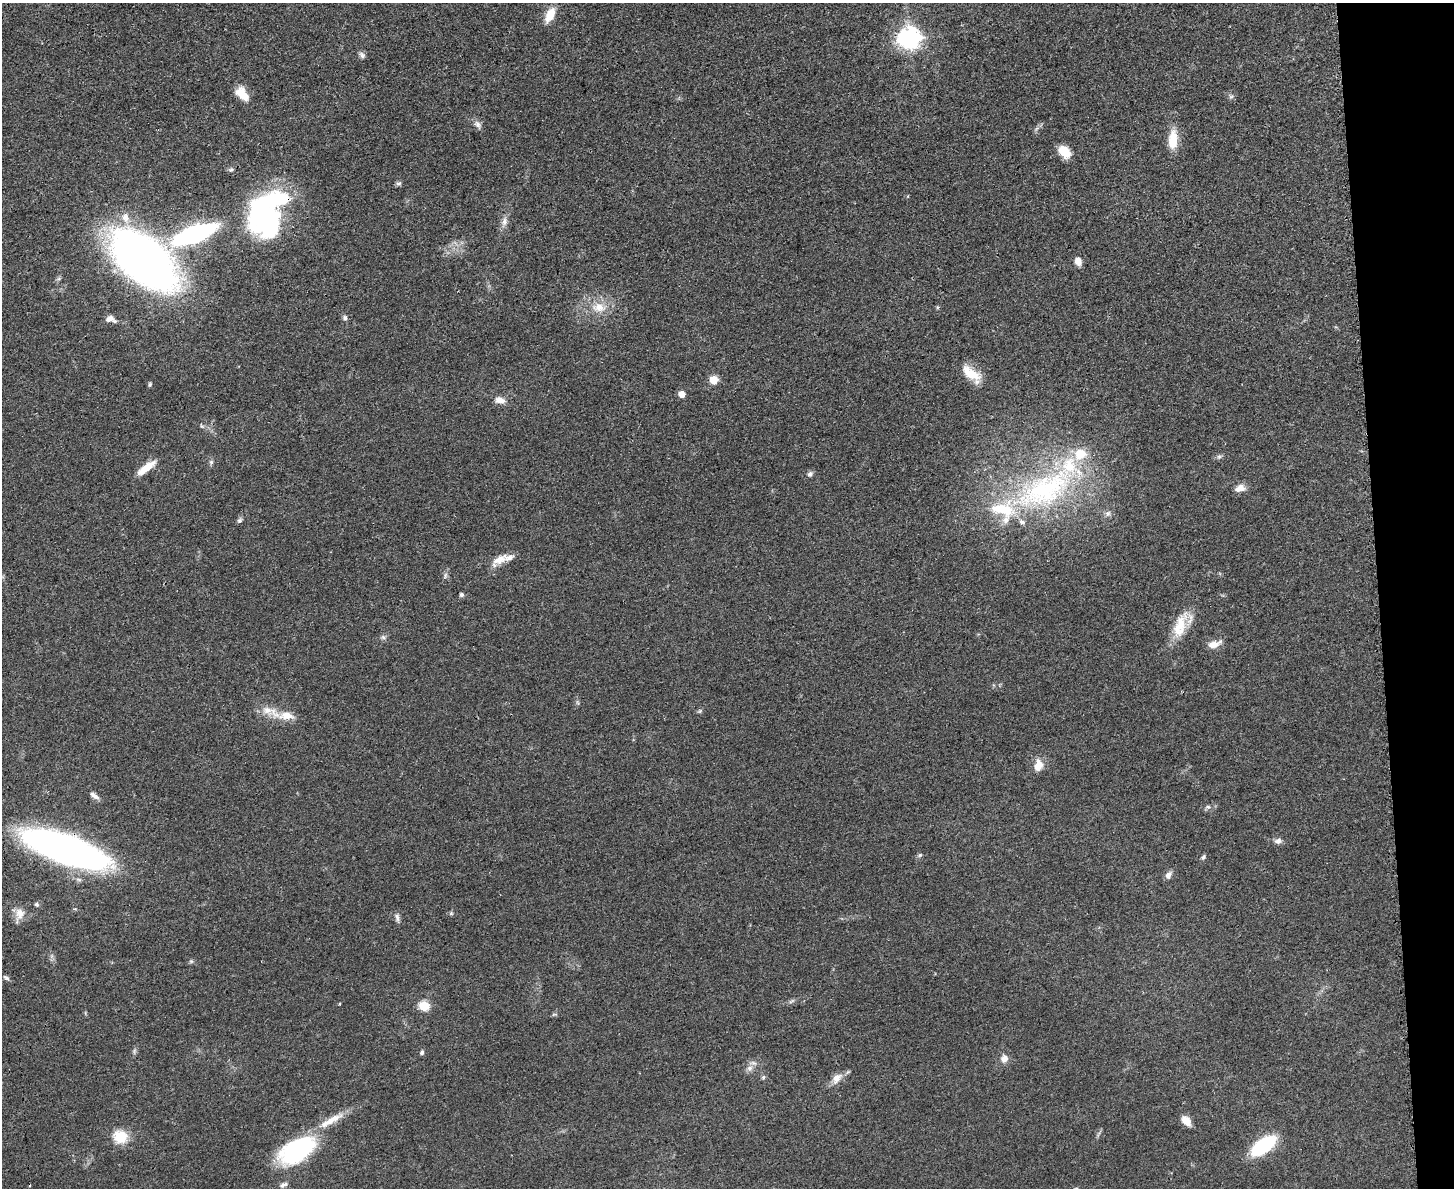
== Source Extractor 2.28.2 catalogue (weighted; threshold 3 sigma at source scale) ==
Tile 9 of 3 x 4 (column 3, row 3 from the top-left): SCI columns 3044-4495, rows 1199-2384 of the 4747 x 4767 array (HDU 1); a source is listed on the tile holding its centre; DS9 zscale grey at full resolution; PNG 1456 x 1190 px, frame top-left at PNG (2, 3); no overlay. Shown black and unused: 5% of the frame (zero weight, under 3 of 4 exposures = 2% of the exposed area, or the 3 px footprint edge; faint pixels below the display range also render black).
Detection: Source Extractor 2.28.2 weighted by HDU 2 'WHT'; one run over the whole footprint, this tile lists its part. Background 0.0462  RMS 0.0051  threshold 0.023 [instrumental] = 3 sigma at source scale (4.5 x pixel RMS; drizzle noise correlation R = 1.50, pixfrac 1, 0.05/0.05 arcsec/px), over >= 5 px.
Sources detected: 84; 1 too faint to see at this stretch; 3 inside a brighter object's white glare — not listed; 8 inside a brighter listed object's ellipse — not listed separately; the other 72 listed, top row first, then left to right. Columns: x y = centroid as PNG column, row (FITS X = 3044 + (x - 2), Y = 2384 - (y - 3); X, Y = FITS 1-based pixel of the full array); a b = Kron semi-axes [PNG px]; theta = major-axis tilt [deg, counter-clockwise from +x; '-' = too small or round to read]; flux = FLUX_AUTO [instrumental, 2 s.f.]
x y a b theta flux
550 15 19 9 63 8.1
909 38 8 8 - 370
362 55 10 6 -41 1.7
242 94 18 10 -50 8.6
1231 96 7 5 29 1.1
478 124 13 8 -51 2.5
1173 140 22 10 86 11
1064 152 13 9 -45 10
231 170 7 5 12 1.1
399 183 7 6 - 1.2
258 208 52 15 78 50
125 218 17 10 -76 5.6
504 222 15 8 77 3.5
195 234 30 11 21 120
144 260 52 28 -41 440
1078 261 9 6 -76 4.2
599 307 22 14 -3 11
345 318 6 6 - 1.4
110 319 14 8 -15 3.2
971 374 28 12 -42 11
713 380 5 5 - 17
150 384 6 4 59 0.81
682 394 5 5 - 7.4
500 400 13 8 -11 4.3
202 426 7 5 -32 1
1219 457 7 5 67 1.1
211 462 6 6 - 1.1
146 468 24 7 38 8.5
810 474 8 7 - 1.5
1240 488 14 9 15 4
1045 490 107 44 27 120
1108 513 8 7 - 1.8
240 520 8 6 63 1.2
500 559 25 10 34 6.4
445 575 9 4 70 1.4
462 595 4 4 - 1.4
1180 625 39 16 72 16
383 637 8 5 -30 1.3
1213 645 16 9 14 5
270 711 32 12 -24 9.5
700 711 7 5 22 0.87
1038 766 14 10 73 6.6
94 796 13 6 -38 2.3
1208 807 7 6 - 1.4
1278 841 10 8 16 2.2
65 849 66 20 -19 310
920 855 7 5 36 0.97
1203 857 7 5 54 1.1
1168 875 10 7 62 2.5
37 904 7 5 -45 0.99
75 909 6 3 -16 0.54
451 913 5 5 - 0.83
19 914 19 11 71 5.3
397 918 12 6 -70 1.9
191 961 6 5 - 0.88
6 978 9 5 -37 1.2
792 1001 10 4 33 1.1
339 1004 4 2 - 0.38
424 1006 6 5 - 32
554 1014 8 4 9 0.74
134 1051 8 5 83 1.1
422 1052 6 5 - 1
1004 1059 8 8 - 3.6
749 1068 8 8 - 2.4
763 1077 6 5 - 0.97
837 1078 16 10 48 5.2
333 1120 38 9 30 11
1186 1121 11 7 -49 5.8
120 1137 17 15 -26 12
1263 1146 20 9 35 51
297 1150 43 23 32 61
282 1185 9 7 46 1.8
Overlapping masked pixels (flux is a lower limit): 1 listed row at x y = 65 849